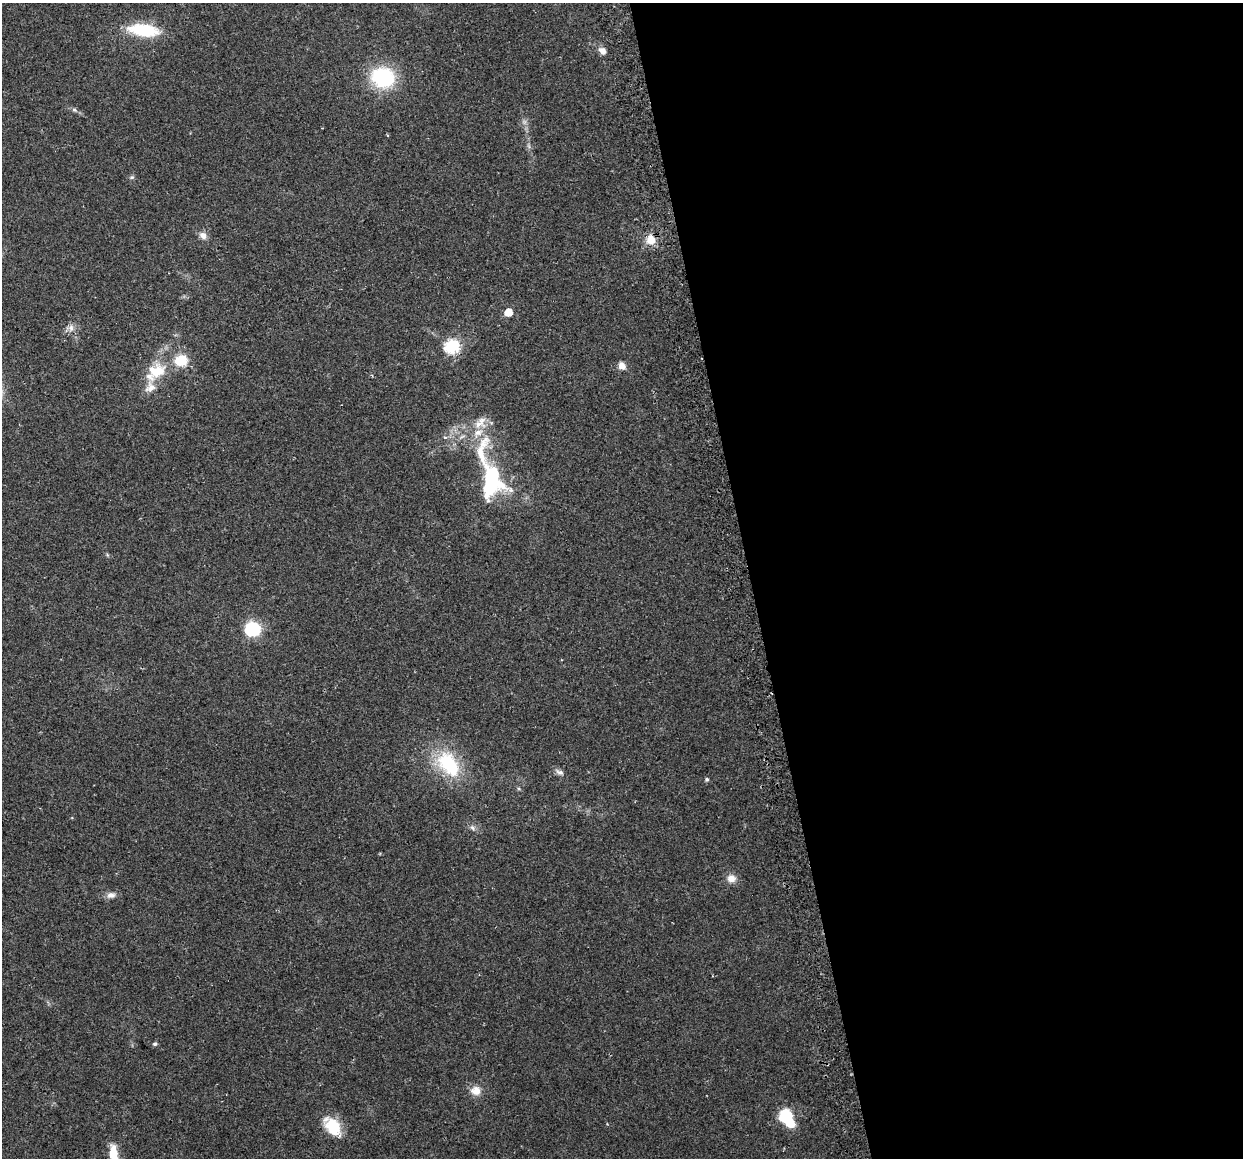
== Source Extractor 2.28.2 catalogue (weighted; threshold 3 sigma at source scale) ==
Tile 8 of 4 x 4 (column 4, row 2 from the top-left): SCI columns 3756-4996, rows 2403-3558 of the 5027 x 4754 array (HDU 1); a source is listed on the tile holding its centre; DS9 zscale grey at full resolution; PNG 1245 x 1160 px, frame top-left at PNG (2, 3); no overlay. Shown black and unused: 40% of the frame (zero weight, under 2 of 3 exposures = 2% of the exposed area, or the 3 px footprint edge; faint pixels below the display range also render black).
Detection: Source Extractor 2.28.2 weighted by HDU 2 'WHT'; one run over the whole footprint, this tile lists its part. Background 0.108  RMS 0.011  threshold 0.0482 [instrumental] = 3 sigma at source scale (4.5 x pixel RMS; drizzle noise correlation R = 1.50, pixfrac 1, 0.0396/0.0396 arcsec/px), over >= 5 px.
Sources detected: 35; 2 inside a brighter object's white glare — not listed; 5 inside a brighter listed object's ellipse — not listed separately; the other 28 listed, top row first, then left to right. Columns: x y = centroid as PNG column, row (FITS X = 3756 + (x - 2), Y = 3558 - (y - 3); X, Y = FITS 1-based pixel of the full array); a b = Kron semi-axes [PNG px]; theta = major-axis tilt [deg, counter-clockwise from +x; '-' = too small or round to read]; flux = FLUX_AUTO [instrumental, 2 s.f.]
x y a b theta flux
144 30 33 13 -8 52
602 51 10 8 -48 6
383 77 25 21 -12 73
74 110 6 5 - 2.3
132 177 6 5 - 1.8
203 235 10 8 -44 6.1
651 240 11 10 - 14
508 312 5 5 - 21
71 328 10 6 82 4.9
452 346 7 6 - 150
181 360 6 5 - 83
622 366 8 7 - 7.8
158 371 22 15 37 27
480 422 20 12 45 14
445 437 5 4 - 1.9
490 484 35 33 -58 77
252 629 7 6 - 200
447 762 30 28 -41 58
560 772 12 6 -24 4
707 779 5 4 - 2.2
472 828 7 5 -54 2.8
731 878 11 10 - 8.2
111 895 11 7 2 5.8
155 1044 5 5 - 2.2
476 1091 12 11 - 11
787 1117 14 10 -57 60
332 1126 26 15 -49 29
113 1153 19 9 -87 20
Isophote crosses this tile's border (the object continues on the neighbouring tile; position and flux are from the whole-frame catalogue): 1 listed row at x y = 113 1153